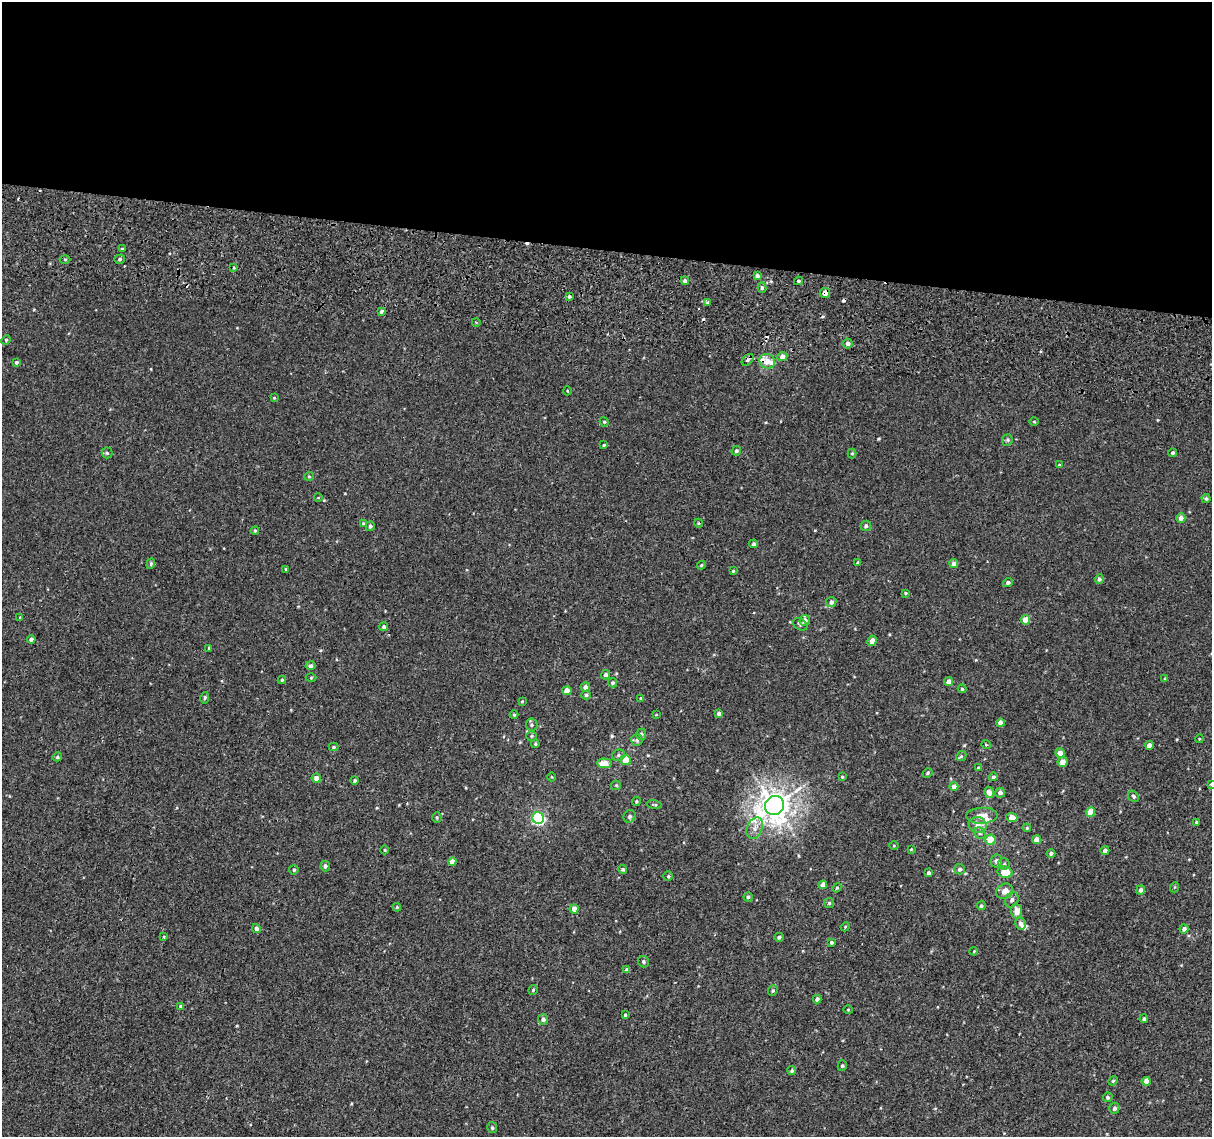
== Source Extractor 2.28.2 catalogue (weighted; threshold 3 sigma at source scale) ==
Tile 3 of 4 x 4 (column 3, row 1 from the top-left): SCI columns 2468-3677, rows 3735-4869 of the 4945 x 5257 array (HDU 1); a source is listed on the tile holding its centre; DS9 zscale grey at full resolution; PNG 1214 x 1139 px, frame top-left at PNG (2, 2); each listed source drawn as its Kron ellipse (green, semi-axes under 4 px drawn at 4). Shown black and unused: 22% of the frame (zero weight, under 2 of 3 exposures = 6% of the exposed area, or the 3 px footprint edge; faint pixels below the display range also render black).
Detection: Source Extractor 2.28.2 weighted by HDU 2 'WHT'; one run over the whole footprint, this tile lists its part. Background 0.00573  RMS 0.0057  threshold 0.0256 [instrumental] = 3 sigma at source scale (4.5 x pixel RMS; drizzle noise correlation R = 1.50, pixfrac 1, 0.0396/0.0396 arcsec/px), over >= 5 px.
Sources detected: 189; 12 cosmic-ray / hot-pixel residue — neither listed nor drawn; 4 inside a brighter listed object's ellipse — not listed separately; the other 173 listed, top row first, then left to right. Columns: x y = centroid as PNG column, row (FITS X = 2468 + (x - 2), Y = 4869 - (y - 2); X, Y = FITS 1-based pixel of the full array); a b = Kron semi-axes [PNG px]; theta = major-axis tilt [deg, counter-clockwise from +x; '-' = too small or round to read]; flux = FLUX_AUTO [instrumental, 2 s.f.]
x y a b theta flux
122 249 4 3 - 1
65 259 5 3 - 0.59
120 259 5 4 - 1.1
234 268 4 2 - 0.49
757 276 4 4 - 1.6
685 281 4 4 - 1.3
798 281 4 3 - 0.81
762 288 5 4 - 1.1
825 293 5 5 - 3.1
569 297 4 3 - 0.84
707 302 3 3 - 2.4
382 311 3 3 - 3.1
476 322 4 3 - 0.47
6 340 5 4 - 0.64
847 343 5 5 - 1.8
782 356 5 4 - 2.9
748 360 7 4 45 1.5
767 361 8 7 - 4.3
16 362 4 4 - 1.2
567 391 4 3 - 0.49
274 398 4 3 - 0.5
604 422 4 4 - 0.66
1034 422 5 3 - 0.53
1007 440 6 5 - 0.96
604 445 4 3 - 0.51
736 451 5 4 - 1
107 453 5 5 - 0.94
852 453 5 4 - 0.73
1173 453 4 4 - 1
1059 465 4 4 - 0.52
309 476 5 4 - 0.62
318 498 4 3 - 0.39
1206 499 4 4 - 1
1181 518 4 4 - 2.5
363 523 4 3 - 0.53
698 523 4 3 - 0.48
370 526 5 4 - 1.2
866 526 5 5 - 1.4
255 531 4 3 - 0.64
754 544 4 4 - 1.2
858 563 4 3 - 0.98
151 564 5 4 - 0.7
954 564 4 4 - 3.5
701 565 4 4 - 0.57
286 569 4 4 - 0.59
733 571 4 3 - 0.49
1099 579 5 4 - 1.3
1008 583 5 4 - 1.5
906 593 4 3 - 0.64
831 602 5 5 - 2.1
20 617 4 2 - 0.45
805 620 5 5 - 3
1025 620 5 4 - 6.1
800 624 7 5 -31 1.1
384 627 4 4 - 1.3
31 639 4 4 - 1.5
872 641 5 4 - 3.6
209 648 4 3 - 0.71
310 666 5 4 - 1.4
606 675 5 4 - 1.3
311 678 5 3 - 0.54
1165 679 4 3 - 0.8
282 680 4 4 - 0.64
949 681 4 4 - 3
613 683 5 4 - 0.78
585 687 5 4 - 2
962 689 4 4 - 0.69
567 691 4 4 - 6.4
586 695 5 4 - 1.1
205 698 6 3 79 0.75
641 698 4 3 - 0.83
522 701 4 4 - 0.52
719 714 4 4 - 2.3
514 715 4 4 - 0.64
656 715 3 2 - 0.34
1000 723 4 4 - 2.9
532 725 6 6 - 0.99
641 734 6 5 - 1.4
531 736 5 4 - 0.73
1199 739 4 3 - 0.51
637 740 6 5 - 1
535 744 4 3 - 0.67
986 745 4 3 - 0.45
1149 746 4 4 - 2.9
334 747 5 4 - 0.7
1060 753 5 4 - 4
618 755 7 5 25 1.2
961 756 5 4 - 0.69
57 757 5 4 - 0.98
626 760 5 5 - 6.1
1063 762 5 4 - 4.3
605 763 7 5 -4 7.2
978 768 4 3 - 0.64
927 773 5 4 - 0.77
552 777 4 3 - 0.39
842 777 4 3 - 0.6
993 777 4 4 - 0.94
316 778 5 4 - 2.8
355 780 4 4 - 0.8
1211 784 3 3 - 0.53
616 785 5 4 - 0.72
954 786 4 4 - 2.8
989 792 5 5 - 3.2
1000 793 5 5 - 2.1
1133 796 6 4 -52 0.9
636 801 4 4 - 0.71
654 805 8 4 -10 0.72
774 805 10 9 - 680
1090 812 5 4 - 5.8
630 816 6 6 - 1.4
982 816 16 8 3 4.5
437 817 5 5 - 0.79
1012 817 5 4 - 5.8
538 818 6 5 - 79
1197 822 3 3 - 0.91
978 825 9 8 - 3.6
755 828 11 7 65 3.3
1027 828 4 3 - 0.57
980 833 6 5 - 1
990 840 5 5 - 8.7
1036 840 4 4 - 3.2
894 846 5 3 - 0.48
911 849 3 3 - 0.46
385 850 4 3 - 0.46
1105 850 4 4 - 1.8
1051 853 4 4 - 1
997 861 6 5 - 2.1
452 862 4 4 - 4.1
1004 864 6 5 - 1
325 866 5 5 - 1.3
623 869 4 4 - 0.97
960 869 5 5 - 1.6
294 870 4 4 - 0.82
1005 872 7 5 -14 9.9
929 873 4 3 - 1.4
668 876 5 4 - 0.84
823 885 4 4 - 3.8
1175 887 5 3 - 0.48
837 888 4 4 - 0.64
1141 890 4 4 - 1.6
1005 891 8 7 - 4.8
748 897 4 4 - 0.97
1012 900 8 6 64 2
829 903 5 5 - 0.82
981 906 4 4 - 0.83
397 907 4 3 - 0.55
574 909 4 4 - 4.8
1016 911 7 5 -87 5.4
1021 923 6 5 - 2.4
845 927 5 3 - 0.46
256 929 4 4 - 1.9
1184 929 4 4 - 2
164 937 4 2 - 0.44
779 937 5 4 - 0.99
831 942 4 4 - 0.99
974 951 4 3 - 0.46
644 962 6 5 - 1
627 970 4 4 - 2
533 990 5 4 - 0.78
773 991 5 4 - 0.83
817 999 4 4 - 1.6
180 1006 4 3 - 0.61
848 1010 4 4 - 0.51
625 1015 3 3 - 0.75
543 1019 5 5 - 1.9
1144 1019 4 4 - 1
842 1066 5 4 - 0.89
792 1071 4 4 - 1.1
1113 1081 5 4 - 0.73
1146 1081 4 4 - 3.5
1108 1097 5 4 - 0.94
1114 1108 6 5 - 1.6
492 1128 5 5 - 1
Overlapping masked pixels (flux is a lower limit): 1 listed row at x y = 825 293
Isophote crosses this tile's border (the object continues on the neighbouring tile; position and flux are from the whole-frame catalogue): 1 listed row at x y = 1211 784